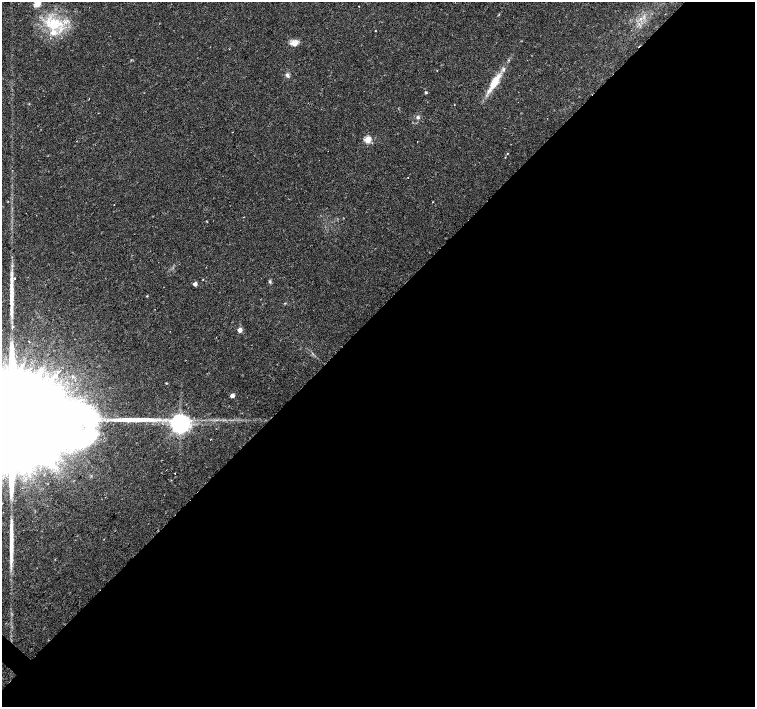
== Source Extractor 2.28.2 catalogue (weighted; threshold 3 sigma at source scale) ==
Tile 12 of 4 x 4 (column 4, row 3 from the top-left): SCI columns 4516-6020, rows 1569-2977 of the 6026 x 6026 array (HDU 1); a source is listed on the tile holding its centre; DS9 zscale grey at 2 x 2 block average (1 PNG px = mean of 2 x 2 image px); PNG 757 x 709 px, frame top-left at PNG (2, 2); no overlay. Shown black and unused: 56% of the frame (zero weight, under 2 of 3 exposures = <1% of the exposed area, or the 3 px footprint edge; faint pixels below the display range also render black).
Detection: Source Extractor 2.28.2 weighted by HDU 2 'WHT'; one run over the whole footprint, this tile lists its part. Background 0.0233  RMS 0.003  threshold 0.0134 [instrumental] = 3 sigma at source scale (4.5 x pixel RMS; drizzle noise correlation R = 1.50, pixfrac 1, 0.0396/0.0396 arcsec/px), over >= 5 px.
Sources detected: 32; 1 cosmic-ray / hot-pixel residue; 3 long thin detections or spike segments (spike, bleed or trail) — not listed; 2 inside a brighter listed object's ellipse — not listed separately; the other 26 listed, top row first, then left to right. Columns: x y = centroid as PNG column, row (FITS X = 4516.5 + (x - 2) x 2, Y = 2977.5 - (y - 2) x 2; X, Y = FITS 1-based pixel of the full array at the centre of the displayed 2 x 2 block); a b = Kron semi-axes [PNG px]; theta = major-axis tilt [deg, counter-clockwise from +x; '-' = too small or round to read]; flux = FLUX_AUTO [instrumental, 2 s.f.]
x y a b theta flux
37 4 7 5 27 4.3
359 6 2 2 - 0.41
53 24 24 18 -5 29
375 31 2 2 - 0.34
294 43 10 8 2 4.4
287 75 5 4 - 1.6
494 82 28 7 59 14
426 92 3 2 - 1.1
454 105 2 2 - 0.34
418 117 4 3 - 1.5
367 140 3 3 - 26
507 154 3 2 - 0.33
432 202 2 2 - 0.43
243 217 2 2 - 0.33
207 222 2 2 - 0.42
14 278 3 2 - 0.77
203 279 2 2 - 0.49
270 282 5 3 - 0.99
195 284 3 3 - 4.2
147 296 3 2 - 0.49
240 330 3 3 - 6.8
29 341 2 2 - 1.2
232 395 3 3 - 4.9
11 420 81 18 44 80000
180 424 5 5 - 500
166 470 2 2 - 0.55
Isophote crosses this tile's border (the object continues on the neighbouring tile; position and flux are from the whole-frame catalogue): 2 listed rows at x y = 37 4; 11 420
Diffuse or blended objects may show on this block-average render without a row.